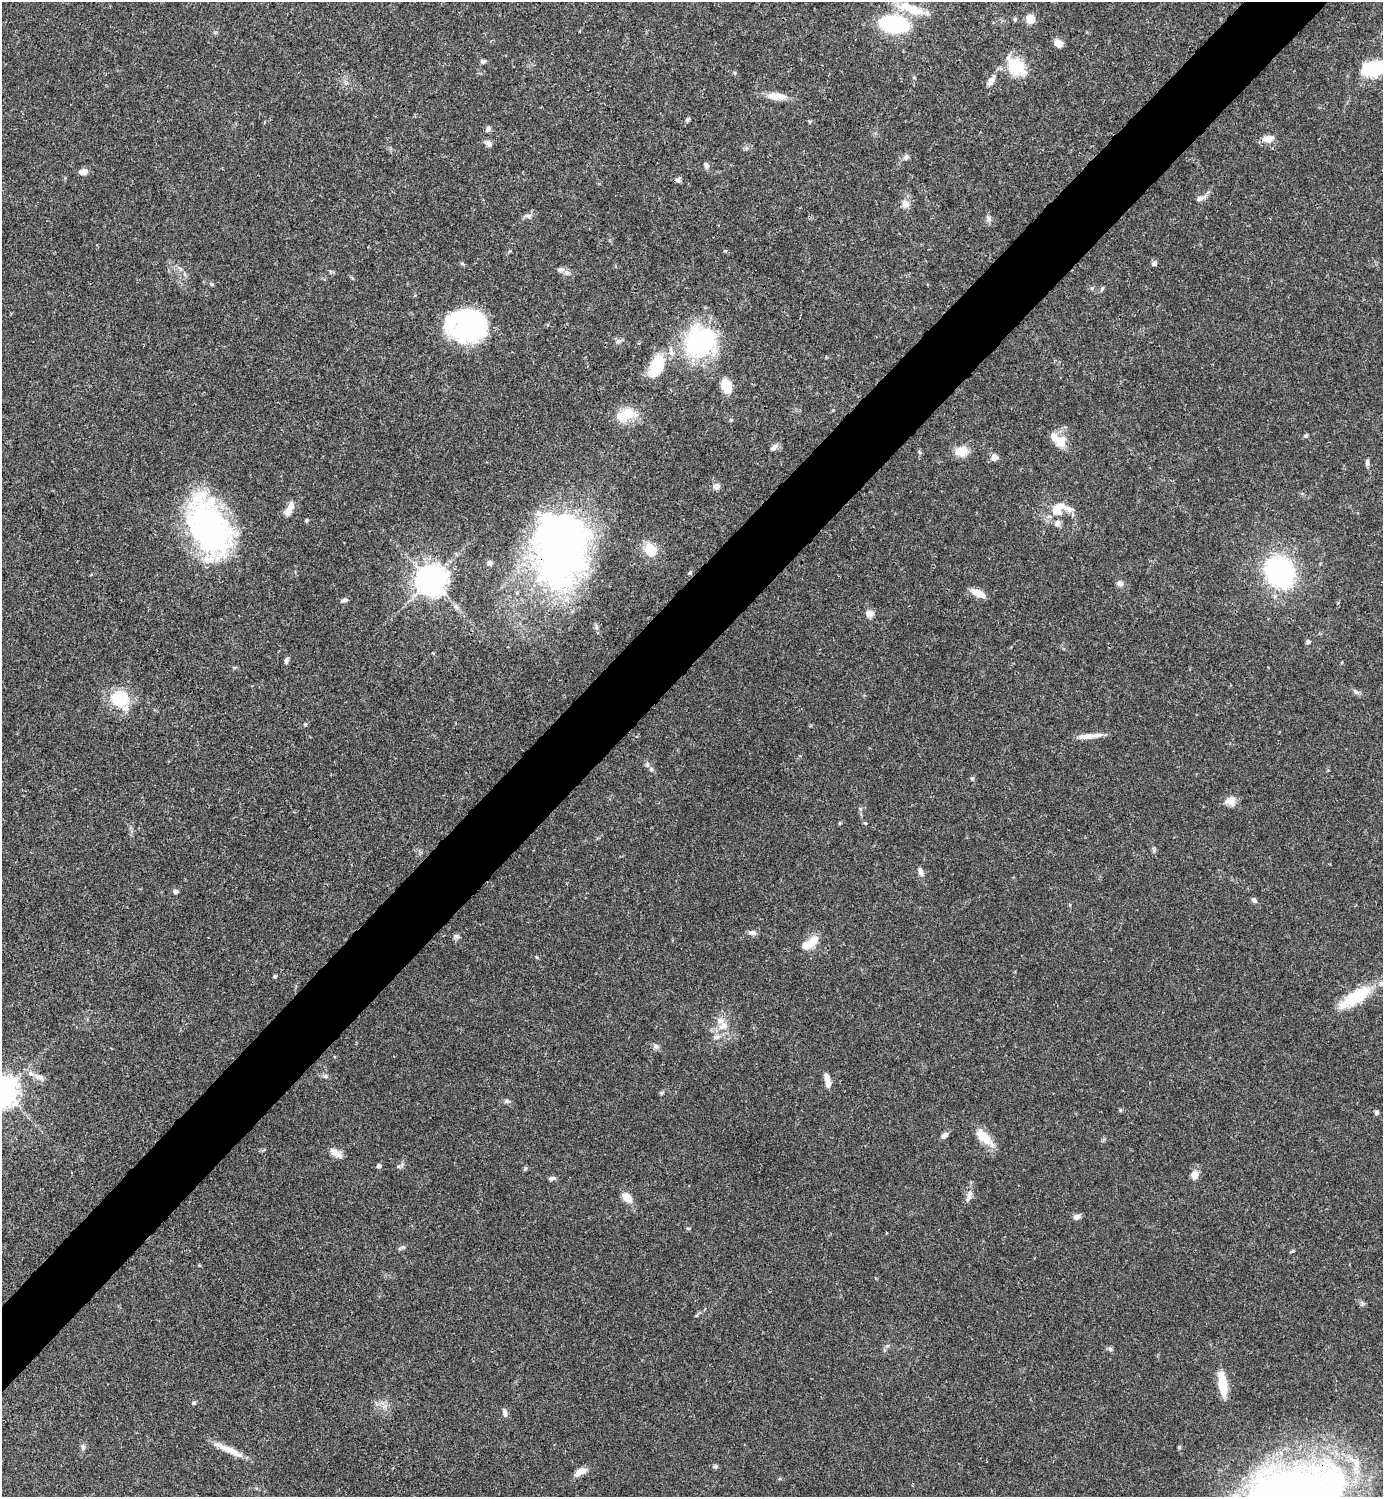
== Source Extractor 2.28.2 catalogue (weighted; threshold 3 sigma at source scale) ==
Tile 10 of 4 x 4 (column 2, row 3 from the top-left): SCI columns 1681-3061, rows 1495-2989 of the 5980 x 5981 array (HDU 1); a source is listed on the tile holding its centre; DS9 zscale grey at full resolution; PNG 1385 x 1499 px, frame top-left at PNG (2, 2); no overlay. Shown black and unused: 5% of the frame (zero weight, under 3 of 4 exposures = <1% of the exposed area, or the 3 px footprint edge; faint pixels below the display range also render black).
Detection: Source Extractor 2.28.2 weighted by HDU 2 'WHT'; one run over the whole footprint, this tile lists its part. Background 0.0387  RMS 0.0026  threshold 0.0117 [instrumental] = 3 sigma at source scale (4.5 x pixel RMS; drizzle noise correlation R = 1.50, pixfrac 1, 0.05/0.05 arcsec/px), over >= 5 px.
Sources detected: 119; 3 inside a brighter object's white glare — not listed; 7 inside a brighter listed object's ellipse — not listed separately; the other 109 listed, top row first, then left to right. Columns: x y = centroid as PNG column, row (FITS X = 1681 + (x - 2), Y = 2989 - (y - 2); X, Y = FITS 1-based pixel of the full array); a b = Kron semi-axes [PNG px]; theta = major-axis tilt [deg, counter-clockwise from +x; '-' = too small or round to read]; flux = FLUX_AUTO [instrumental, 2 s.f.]
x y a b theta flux
911 9 42 11 -18 6.7
1015 19 6 5 - 0.38
1030 19 8 7 - 4.3
894 24 20 12 -7 36
1058 43 9 8 - 1.9
483 61 7 5 3 0.64
1016 66 26 18 -46 9.1
1374 68 35 16 20 14
734 73 5 4 - 0.35
991 81 16 7 60 1.7
777 96 24 9 -5 3.5
688 119 6 5 - 0.42
488 129 7 5 67 0.76
1268 139 14 8 8 2.3
488 143 10 6 -50 0.96
906 157 9 6 59 0.87
706 165 7 6 - 0.93
83 172 10 6 7 1.7
678 180 8 6 35 0.63
1200 198 10 7 14 1.1
905 204 11 10 - 1.7
528 216 12 5 2 0.9
989 219 10 6 -69 0.81
1154 263 7 5 45 0.69
567 273 9 7 -24 1
211 284 6 4 -58 0.37
1102 289 7 4 46 0.42
465 325 44 21 83 21
619 341 8 6 2 0.82
700 342 38 36 57 34
657 366 30 16 69 9
726 386 13 9 -72 6.1
833 410 5 4 - 0.26
626 415 26 15 18 6.3
731 420 6 3 -18 0.3
1306 436 5 5 - 0.48
1060 440 18 16 -2 4.2
774 447 12 6 46 1
961 451 15 10 3 4
994 457 6 6 - 1.9
1367 462 9 5 86 0.65
716 486 9 8 - 1.2
1059 506 16 15 - 4.1
290 508 17 7 60 2.6
306 520 5 4 - 0.31
1057 523 9 8 - 1.1
209 527 61 35 -65 71
559 550 85 58 86 130
650 550 17 14 -60 5.4
490 563 8 7 - 0.77
690 572 7 5 49 0.44
1280 572 20 18 -65 60
430 580 10 9 - 370
1120 583 9 8 - 1
978 593 17 7 -24 2.9
344 600 8 6 22 0.7
869 614 9 8 - 1.9
1308 642 6 5 - 0.53
286 660 8 5 74 0.73
234 668 5 5 - 0.36
1356 692 10 6 -30 0.83
120 698 17 15 -7 13
1087 736 26 7 6 2.8
647 765 8 6 -68 0.8
972 778 6 4 0 0.35
1230 801 14 11 -1 2.2
840 823 6 3 71 0.26
865 823 5 4 - 0.27
921 872 10 5 -69 1.3
175 891 7 5 9 0.61
1254 900 7 5 -52 0.7
751 932 10 7 1 1
456 936 8 6 -15 0.62
813 940 14 10 65 3.1
275 976 5 4 - 0.4
1355 997 43 14 32 12
723 1025 12 9 39 2.3
716 1037 10 7 11 1.2
655 1046 8 7 - 0.8
326 1076 7 5 -20 0.6
39 1077 19 6 -27 1.7
827 1078 10 6 -74 1.5
3 1091 10 9 - 310
661 1093 6 4 17 0.46
506 1101 7 5 -1 0.56
1121 1110 6 4 90 0.31
1376 1112 6 5 - 0.58
945 1135 9 5 40 1.2
984 1137 28 11 -43 5
336 1153 18 8 -36 2
379 1166 6 6 - 0.6
399 1166 12 5 24 0.71
1195 1175 9 8 - 2.2
552 1178 10 5 8 0.66
627 1197 13 8 -45 2.9
968 1197 17 6 68 1.6
1077 1217 10 6 17 1
688 1228 5 3 - 0.28
1292 1251 5 4 - 0.35
1362 1303 7 4 -72 0.47
1110 1349 7 4 -45 0.52
1222 1384 29 9 -82 6.3
194 1403 6 5 - 0.44
505 1413 10 6 -71 1
83 1447 8 6 -81 0.72
1179 1447 5 4 - 0.34
231 1451 34 8 -26 4.3
715 1466 6 5 - 0.46
580 1472 15 7 31 2.3
Overlapping masked pixels (flux is a lower limit): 1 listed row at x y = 559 550
Isophote crosses this tile's border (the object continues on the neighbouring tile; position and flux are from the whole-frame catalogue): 3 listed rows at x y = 1374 68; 1355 997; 3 1091